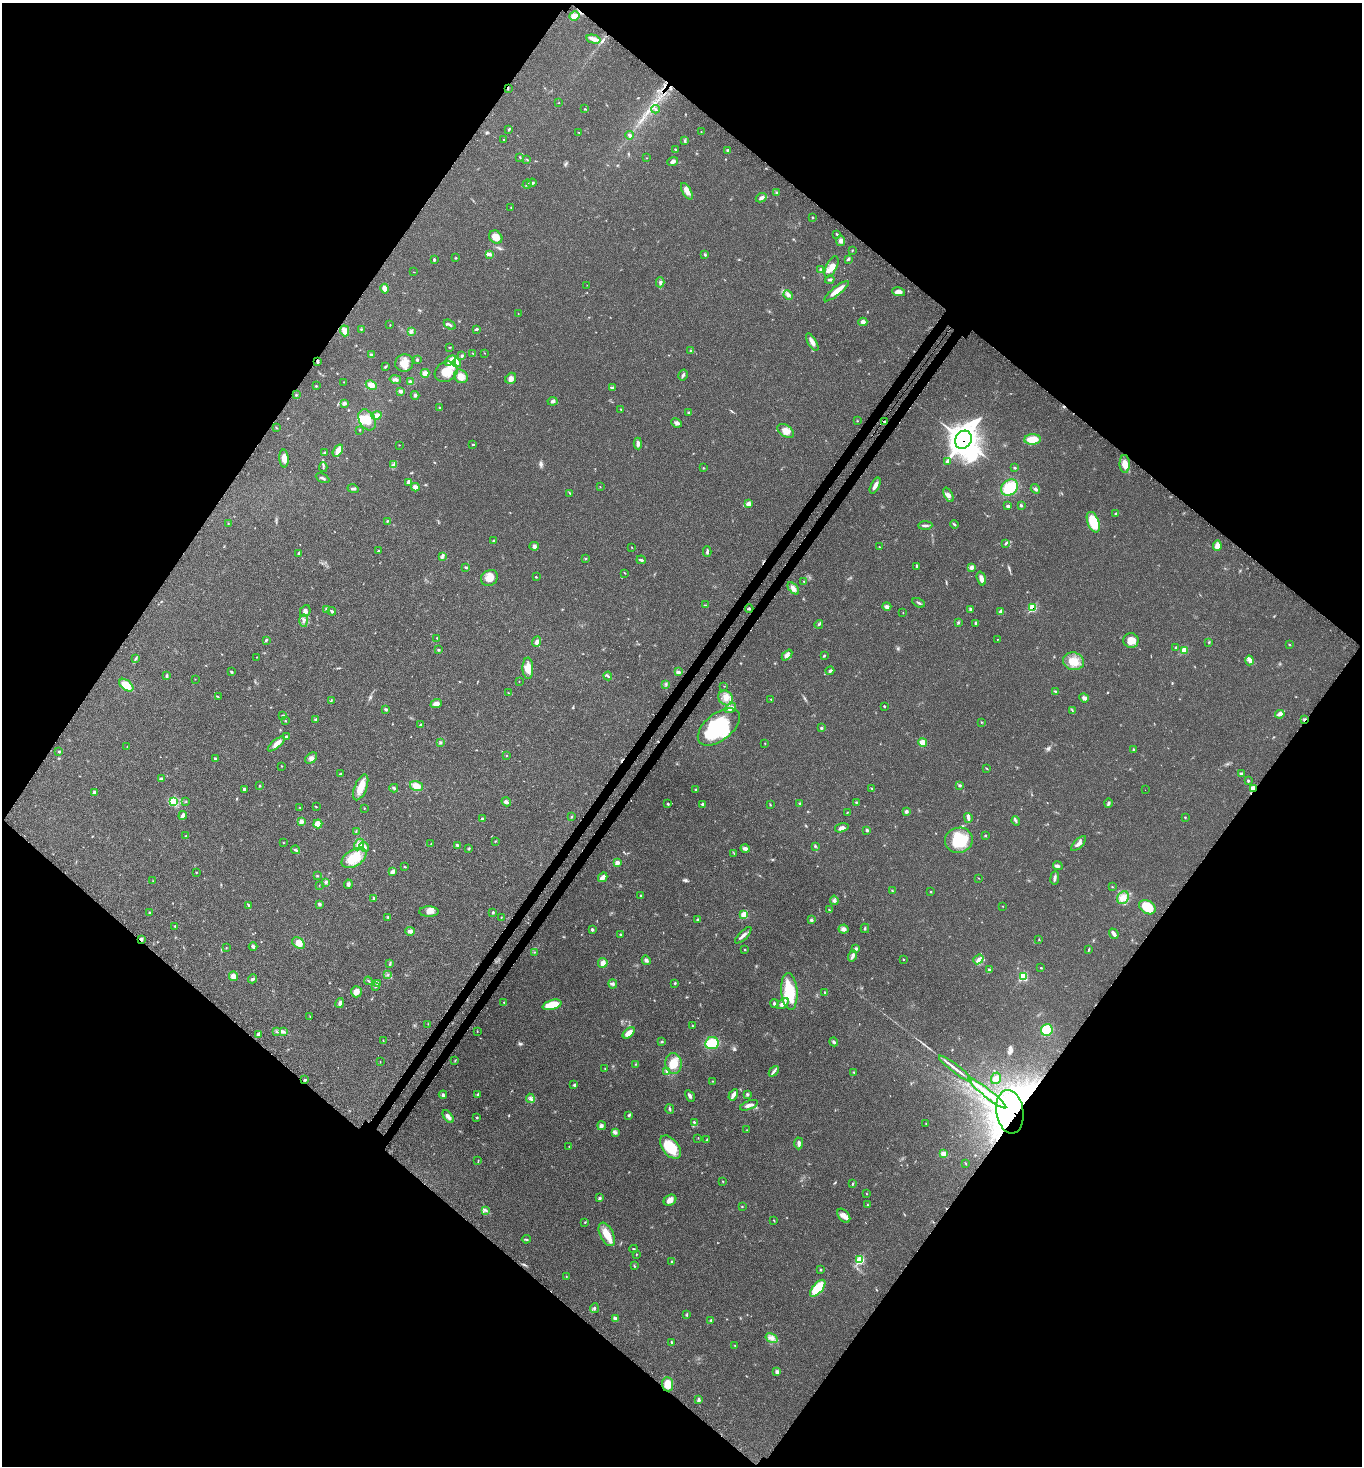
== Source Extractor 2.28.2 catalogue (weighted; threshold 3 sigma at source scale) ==
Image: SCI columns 388-5827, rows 112-5967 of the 6077 x 6080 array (HDU 1 of 3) = the unmasked area's bounding box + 8 px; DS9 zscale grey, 4 x 4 block average (1 PNG px = mean of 4 x 4 image px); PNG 1364 x 1468 px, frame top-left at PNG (2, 3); each listed source drawn as its Kron ellipse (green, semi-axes under 4 px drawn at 4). Shown black and unused: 50% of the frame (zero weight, under 3 of 4 exposures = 8% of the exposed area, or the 3 px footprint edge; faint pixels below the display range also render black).
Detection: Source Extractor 2.28.2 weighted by HDU 2 'WHT'. Background 0.0205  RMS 0.0034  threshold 0.0152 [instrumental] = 3 sigma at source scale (4.5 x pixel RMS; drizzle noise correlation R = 1.50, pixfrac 1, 0.05/0.05 arcsec/px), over >= 5 px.
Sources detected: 457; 4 inside a brighter object's white glare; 1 cosmic-ray / hot-pixel residue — neither listed nor drawn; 2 coinciding with a brighter row at this scale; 14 inside a brighter listed object's ellipse — not listed separately; the other 436 listed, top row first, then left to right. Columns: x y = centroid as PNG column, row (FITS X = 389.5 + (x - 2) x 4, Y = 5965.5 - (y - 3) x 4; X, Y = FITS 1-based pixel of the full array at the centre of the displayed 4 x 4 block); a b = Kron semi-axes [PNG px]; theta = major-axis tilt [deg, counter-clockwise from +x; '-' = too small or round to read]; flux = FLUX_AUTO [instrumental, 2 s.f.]
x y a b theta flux
574 16 5 4 - 12
593 39 7 4 -14 10
508 88 2 2 - 1.2
559 103 2 2 - 0.54
585 109 2 2 - 1.1
655 109 4 2 - 2.4
509 130 3 2 - 1.8
579 132 3 2 - 0.76
701 132 2 2 - 0.85
630 135 4 3 - 3.4
503 140 2 2 - 0.6
685 141 3 2 - 1.5
675 150 4 2 - 1.4
727 150 3 2 - 1.9
520 157 3 2 - 1.3
646 158 2 2 - 0.57
527 160 4 2 - 1.3
673 161 5 3 - 5.8
532 183 4 3 - 3.8
527 184 5 2 - 2.6
687 191 9 4 -60 10
777 193 3 3 - 2.3
761 198 6 3 26 6.5
511 207 2 2 - 0.67
813 217 2 2 - 1.6
837 234 3 2 - 2.3
496 237 7 6 - 18
841 241 5 4 - 6.1
852 250 3 2 - 0.99
490 254 3 3 - 3.2
705 255 3 2 - 1.7
456 258 3 2 - 1.4
434 259 3 2 - 2.6
848 259 4 2 - 2.5
831 267 11 5 64 15
821 269 4 2 - 2.7
414 272 2 2 - 0.6
830 280 5 2 - 2.9
660 282 5 2 - 3.7
587 285 2 2 - 0.43
385 289 5 3 - 7.9
836 291 15 3 39 21
898 292 7 4 -12 9.8
788 295 5 4 - 5.9
518 313 2 2 - 0.5
863 322 4 3 - 6
390 325 2 2 - 0.8
450 325 6 2 -34 3.4
361 329 3 2 - 1.2
476 329 4 2 - 2.7
345 331 5 4 - 13
411 331 3 2 - 2.8
812 342 10 3 -60 10
450 347 2 2 - 1
691 351 3 2 - 2.1
472 353 3 2 - 0.89
485 353 2 2 - 0.55
371 355 3 3 - 2.6
462 356 3 3 - 2.4
417 360 3 2 - 2.3
318 361 4 2 - 3.2
450 361 6 3 36 6.9
404 363 9 8 - 17
457 363 4 3 - 5.1
385 367 3 2 - 1.8
446 372 12 9 31 41
425 373 4 4 - 7.4
683 375 6 2 60 3
461 376 7 6 - 16
511 378 6 5 - 8.6
395 379 6 3 -12 4
344 382 2 2 - 0.73
410 382 4 3 - 5.7
371 385 6 4 -25 13
316 386 3 2 - 1.5
612 387 3 2 - 1.5
400 391 4 3 - 4.2
296 395 2 2 - 1.5
415 395 4 2 - 2.7
552 401 5 3 - 3.7
345 403 4 3 - 3.5
439 407 2 2 - 0.84
621 409 2 2 - 0.82
689 413 3 2 - 2.3
376 416 5 3 - 9.9
367 420 11 7 -59 25
857 421 3 2 - 0.93
885 422 3 2 - 2.1
677 423 5 3 - 7.2
276 428 2 2 - 0.75
360 430 2 2 - 0.95
786 431 9 5 -36 18
1032 439 8 5 2 28
963 440 9 7 60 2300
638 443 6 3 -88 5.9
473 444 3 2 - 1.4
399 445 2 2 - 0.57
338 451 7 4 55 16
325 452 3 2 - 2
284 458 9 4 -86 13
947 461 3 3 - 3.6
1125 464 9 5 -88 18
393 465 4 3 - 4.4
323 467 5 2 - 2.3
704 468 2 2 - 0.54
1015 468 2 2 - 1.8
323 478 7 2 -28 3.3
409 482 4 3 - 9.3
875 486 8 3 62 9.5
415 487 4 4 - 7.6
600 487 2 2 - 0.65
1010 488 9 7 43 58
353 489 5 3 - 3.7
1035 489 5 3 - 3.4
570 493 4 2 - 1.2
949 495 8 4 -64 7.4
749 504 3 2 - 10
1021 505 3 3 - 2.1
1008 506 4 3 - 2.7
1116 514 3 2 - 1.9
388 521 2 2 - 1.4
1093 522 11 5 -68 66
228 524 2 2 - 0.98
925 525 7 2 2 4.4
954 525 4 2 - 2.1
493 541 3 2 - 1.8
1006 543 2 2 - 1
534 546 5 4 - 4.4
1217 546 5 3 - 14
631 547 2 2 - 0.82
879 547 2 2 - 0.82
378 551 2 2 - 2.4
707 552 5 2 - 3.6
299 553 4 2 - 2.8
442 556 2 2 - 1.1
586 559 2 2 - 1.1
641 560 5 2 - 2.9
916 566 3 2 - 2.4
466 567 4 2 - 2.2
972 567 4 3 - 5.7
625 573 3 2 - 0.97
536 577 2 2 - 1.2
489 578 9 7 33 19
981 578 7 3 -72 11
804 582 2 2 - 1
793 588 7 4 -49 9.6
919 603 6 2 -26 3.1
705 605 2 2 - 0.74
887 606 4 3 - 3.9
1033 608 3 3 - 42
749 609 4 2 - 2
970 609 3 3 - 3
326 610 2 2 - 0.93
305 611 6 5 - 7.6
332 611 4 2 - 2.7
1001 612 4 3 - 5
903 613 2 2 - 0.55
303 621 6 3 -87 4.9
958 622 2 2 - 1.9
976 623 4 3 - 3.5
819 624 4 2 - 2.4
437 638 2 2 - 1.1
997 639 2 2 - 0.65
266 640 3 2 - 2.2
1131 641 7 7 - 22
537 642 5 3 - 6.6
1209 642 2 2 - 0.96
1290 645 3 2 - 1.2
1176 647 3 2 - 2.2
438 650 3 2 - 2.1
1184 650 3 3 - 16
787 655 6 4 48 7
824 656 3 2 - 1.8
257 657 2 2 - 0.7
136 659 3 2 - 1.8
1249 660 5 3 - 5.6
1073 661 10 9 - 27
528 668 10 5 -88 22
830 671 4 2 - 3.2
231 672 3 2 - 2.2
678 672 4 3 - 3.8
167 676 4 2 - 1.9
608 676 4 2 - 2.4
195 679 2 2 - 0.48
519 681 2 2 - 0.47
666 684 2 2 - 0.92
126 685 8 5 -38 32
724 686 2 2 - 0.59
1055 691 4 2 - 1.9
508 693 2 2 - 0.64
218 697 2 2 - 0.64
725 698 8 7 - 15
1084 698 5 3 - 5.1
771 699 2 2 - 0.8
331 701 2 2 - 0.74
436 704 5 4 - 8.3
884 706 2 2 - 1.6
730 708 6 4 32 8.5
386 709 3 3 - 2.2
1072 710 2 2 - 1.1
1280 714 5 4 - 5
283 716 4 2 - 2.4
1304 719 3 2 - 2.2
315 720 3 3 - 1.9
285 721 2 2 - 1.1
982 722 2 2 - 1.2
420 725 3 2 - 1.5
719 727 24 13 38 180
821 728 3 2 - 3.1
286 737 2 2 - 2.4
923 742 4 4 - 19
440 743 3 2 - 1.2
276 744 10 4 39 10
765 744 2 2 - 0.76
127 747 2 2 - 0.61
1133 749 3 2 - 1.3
59 751 3 2 - 2
506 756 3 2 - 1.1
311 758 7 4 41 6.7
215 759 3 3 - 3.5
282 766 2 2 - 0.82
987 768 4 2 - 1.3
340 774 2 2 - 1.1
1241 774 4 2 - 2
161 779 4 3 - 2.9
1248 781 3 2 - 2.1
960 785 3 2 - 2.8
259 786 3 2 - 1.4
416 786 6 5 - 19
361 787 13 6 68 26
394 788 4 2 - 2.4
871 788 4 2 - 1.3
1253 788 4 3 - 5.8
244 789 3 2 - 3.3
695 789 2 2 - 1.3
1145 790 2 2 - 0.4
94 792 3 3 - 3.1
174 801 3 3 - 4.3
186 802 2 2 - 0.55
506 802 5 3 - 3.5
856 802 2 2 - 1.6
800 803 3 2 - 1.8
1108 803 4 2 - 3.5
668 804 3 2 - 1.9
703 804 3 2 - 6.7
770 805 3 2 - 1.4
316 807 2 2 - 1.1
300 808 2 2 - 0.54
364 808 2 2 - 0.73
906 811 4 3 - 3.8
847 813 2 2 - 1
183 815 4 3 - 5.4
572 817 2 2 - 1.1
1185 817 2 2 - 1
968 818 5 3 - 4.8
482 819 3 2 - 2.2
301 821 3 2 - 11
1016 821 5 2 - 2.6
318 824 4 4 - 18
842 828 7 3 15 7.8
867 830 3 3 - 3.1
356 831 2 2 - 1.2
186 835 2 2 - 0.59
985 836 2 2 - 1.6
959 840 14 12 10 80
495 841 2 2 - 0.96
283 843 2 2 - 0.6
431 844 2 2 - 0.74
1079 844 9 3 45 7.7
359 845 6 4 59 9.6
458 846 4 3 - 4.5
815 846 3 2 - 1.8
364 847 5 4 - 5.7
469 848 4 2 - 1.4
745 849 5 3 - 7.2
296 850 4 2 - 2.5
734 853 2 2 - 0.83
354 858 14 8 32 43
617 863 4 3 - 5.6
1058 866 5 3 - 4.1
405 867 3 2 - 1.2
196 872 2 2 - 1.2
392 872 4 3 - 7.2
317 876 2 2 - 0.63
603 877 5 2 - 14
978 878 2 2 - 0.69
1055 878 7 2 82 5.9
153 881 2 2 - 0.85
326 882 3 3 - 3
348 884 5 3 - 4.4
319 885 2 2 - 0.48
1112 887 2 2 - 0.77
892 891 3 2 - 1.4
931 892 3 2 - 1
641 896 3 2 - 1.7
374 898 4 3 - 2.6
1123 898 7 5 55 12
834 900 4 4 - 5.4
319 904 3 3 - 3.1
249 906 3 2 - 1.9
1002 906 2 2 - 0.65
1147 907 9 6 -30 47
829 910 3 2 - 1.5
150 912 3 2 - 2.2
429 912 9 5 0 11
493 912 3 2 - 1.8
744 915 3 2 - 27
388 917 3 2 - 1.6
501 918 3 2 - 1.1
698 920 3 3 - 2.1
811 920 3 3 - 3.2
175 926 2 2 - 1.6
865 928 4 2 - 1.9
592 929 3 3 - 3.4
844 929 5 4 - 5.6
410 931 4 3 - 7
620 934 2 2 - 1.1
1114 934 5 3 - 5.9
743 935 11 3 45 7.4
141 939 2 2 - 11
1039 939 2 2 - 1
298 943 7 5 -40 17
253 946 4 3 - 4.5
226 948 2 2 - 0.85
745 949 3 2 - 1.6
856 949 3 2 - 5.3
1089 949 2 2 - 1
535 952 2 2 - 0.68
853 956 5 3 - 5.1
903 959 2 2 - 1.1
978 959 5 3 - 5.7
646 960 5 3 - 5.1
603 963 5 4 - 9.2
390 964 2 2 - 1.4
1041 968 3 2 - 1.1
989 970 3 2 - 2.2
387 975 3 2 - 1.2
233 976 5 4 - 12
1023 976 4 3 - 46
253 979 4 3 - 4
368 981 4 2 - 1.8
377 983 4 2 - 2.2
675 983 3 2 - 1.6
613 984 4 4 - 4.2
376 986 3 3 - 2.5
789 991 18 8 -85 73
356 992 6 5 - 12
825 993 3 2 - 1.7
504 1002 2 2 - 0.99
340 1003 5 3 - 5.2
774 1003 4 3 - 2.6
783 1004 7 4 37 9
552 1005 10 4 16 48
310 1016 2 2 - 0.78
428 1024 2 2 - 0.67
692 1026 2 2 - 1.4
1047 1030 6 5 - 64
284 1031 2 2 - 1.6
477 1031 2 2 - 0.77
277 1032 2 2 - 0.77
629 1033 7 4 41 14
258 1034 4 3 - 6.4
383 1041 3 2 - 1.2
662 1042 3 2 - 1.8
834 1042 5 2 - 3.7
712 1043 7 6 - 53
455 1060 2 2 - 0.9
380 1062 2 2 - 0.78
674 1064 10 8 -87 31
635 1065 2 2 - 0.78
605 1068 2 2 - 1
955 1069 20 2 -38 12
774 1071 6 2 49 4.7
667 1072 3 3 - 2.7
854 1072 3 2 - 1.6
996 1078 6 5 - 7.4
305 1080 3 2 - 1.8
713 1081 2 2 - 0.78
574 1085 3 3 - 2.4
987 1093 24 3 -38 27
747 1094 4 3 - 2.5
443 1095 4 3 - 2.7
478 1095 3 3 - 2.6
733 1095 6 3 58 9
690 1096 6 3 -63 5.1
530 1098 5 2 - 3.4
749 1105 9 3 22 7.4
670 1109 5 2 - 2.6
1010 1112 22 13 -81 230
628 1115 4 2 - 1.9
448 1117 7 3 -53 8.2
477 1118 3 2 - 1.4
694 1122 3 2 - 2
926 1124 3 2 - 0.73
601 1126 4 3 - 4.2
747 1130 2 2 - 0.79
615 1132 4 2 - 2.9
698 1138 2 2 - 0.76
707 1140 3 2 - 1.9
799 1143 6 3 89 5.6
569 1146 2 2 - 0.7
670 1147 13 8 -51 54
944 1154 4 3 - 15
478 1161 2 2 - 0.88
965 1163 3 2 - 0.87
723 1181 3 2 - 1.2
852 1184 3 2 - 2
866 1194 2 2 - 0.8
600 1198 4 3 - 3.1
670 1200 7 5 31 11
867 1205 2 2 - 1.1
742 1207 2 2 - 1.2
485 1210 4 2 - 2.7
844 1216 8 5 -50 11
774 1220 3 2 - 1
585 1222 2 2 - 1.2
607 1234 12 6 -64 27
526 1239 4 2 - 2
634 1249 4 2 - 2.6
636 1254 2 2 - 1.2
860 1260 3 3 - 42
672 1261 2 2 - 1.5
634 1266 3 2 - 1.5
821 1270 3 2 - 1.7
566 1276 2 2 - 0.8
818 1288 10 5 49 56
594 1308 5 2 - 2.5
687 1315 3 2 - 1.5
615 1318 4 3 - 3.4
711 1320 2 2 - 1.4
772 1338 6 4 -31 7.5
672 1342 4 2 - 2.3
735 1346 2 2 - 0.75
777 1372 3 3 - 6.1
668 1384 7 5 -85 24
699 1400 3 3 - 4.7
Overlapping masked pixels (flux is a lower limit): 9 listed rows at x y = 318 361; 885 422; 963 440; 1033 608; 1304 719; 1253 788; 141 939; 1010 1112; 668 1384
Diffuse or blended objects may show on this block-average render without a row.